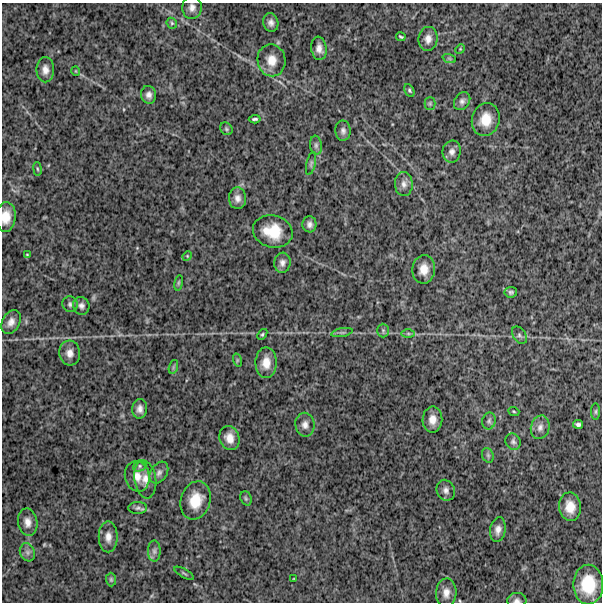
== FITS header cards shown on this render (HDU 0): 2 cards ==
NAXIS1  =                  600
NAXIS2  =                  600

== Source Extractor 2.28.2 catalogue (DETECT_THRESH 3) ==
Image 600 x 600 px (HDU 0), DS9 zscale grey, 1 PNG px = 1 image px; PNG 604 x 604 px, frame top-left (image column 1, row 600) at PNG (2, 3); each listed source drawn as its Kron ellipse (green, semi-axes under 4 px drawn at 4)
Background 1320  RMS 260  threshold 788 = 3 sigma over >= 5 px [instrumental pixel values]
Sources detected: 77; all 77 listed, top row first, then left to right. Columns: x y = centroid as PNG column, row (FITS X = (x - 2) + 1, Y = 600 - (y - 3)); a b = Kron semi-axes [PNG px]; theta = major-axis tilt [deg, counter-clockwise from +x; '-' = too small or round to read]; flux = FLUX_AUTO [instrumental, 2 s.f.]
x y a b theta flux
192 7 11 10 - 110000
172 23 6 5 - 27000
271 23 9 7 -78 79000
401 37 5 2 - 22000
428 39 12 9 84 120000
319 48 12 7 -83 110000
460 49 5 4 - 17000
449 58 7 4 -19 26000
271 60 16 14 -80 240000
45 70 12 9 -89 120000
76 71 5 3 - 13000
409 90 7 4 -62 31000
149 95 9 7 -80 84000
462 101 10 7 55 68000
430 103 6 5 - 34000
255 119 6 3 5 33000
486 120 17 13 75 330000
226 129 7 5 -48 33000
343 131 10 7 -88 70000
316 145 9 6 -84 51000
452 152 11 9 81 91000
311 163 12 4 78 47000
37 169 7 3 -81 22000
404 184 12 9 -88 100000
237 198 11 8 -88 100000
6 217 15 9 86 250000
309 224 8 7 - 69000
273 231 20 16 -15 490000
27 255 4 4 - 17000
187 256 5 4 - 18000
282 263 10 8 84 81000
424 269 14 11 82 200000
179 283 8 4 81 29000
511 292 6 5 - 39000
70 304 8 7 - 51000
81 306 9 8 - 66000
11 322 13 8 63 120000
383 330 7 5 -90 36000
342 333 11 4 11 45000
262 334 6 4 51 27000
408 334 7 4 0 31000
519 335 9 6 -55 49000
70 353 12 10 -85 130000
237 360 7 4 -73 25000
266 363 15 10 89 220000
173 367 7 4 71 27000
140 409 10 7 84 100000
514 411 6 3 -20 19000
596 412 8 4 90 27000
432 420 13 10 88 170000
489 421 8 7 - 49000
578 424 5 4 - 41000
305 425 12 9 -82 110000
540 427 12 9 75 100000
229 438 12 10 -69 170000
513 442 8 7 - 52000
488 455 7 5 -69 40000
140 466 7 5 22 41000
159 473 12 8 57 82000
137 476 15 12 -76 200000
145 479 19 11 -82 200000
446 490 11 8 -67 80000
246 498 7 5 -69 35000
196 500 19 14 73 410000
570 507 14 11 -83 250000
138 508 9 6 2 50000
28 522 14 9 -81 140000
498 530 12 7 80 110000
108 537 15 9 -90 140000
154 551 10 6 -90 68000
27 552 9 7 -67 64000
184 573 11 3 -30 29000
111 579 7 5 -89 31000
294 579 3 2 - 11000
588 584 20 15 -90 600000
446 593 14 10 86 150000
517 600 10 7 7 67000
At the frame edge (FLAGS 8, measured only in part): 3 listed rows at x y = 6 217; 446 593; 517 600